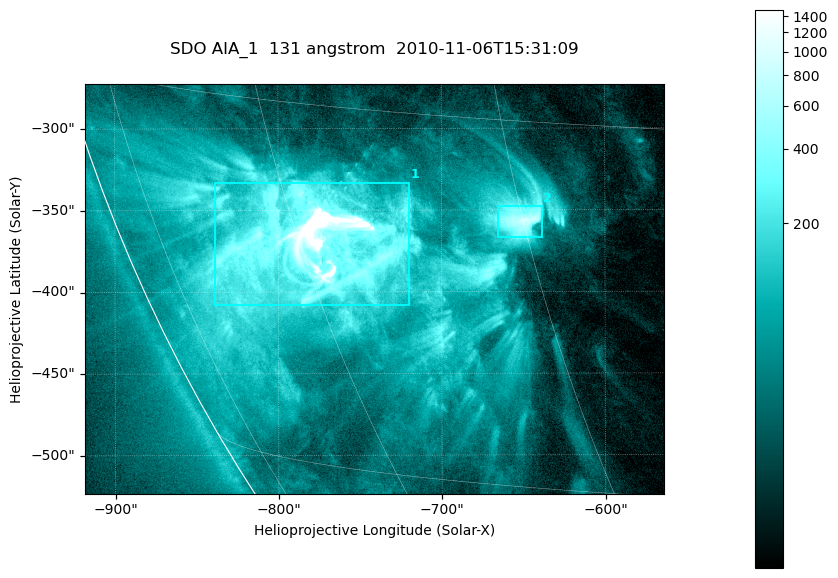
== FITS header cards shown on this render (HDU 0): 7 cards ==
TELESCOP= 'SDO     '           /
INSTRUME= 'AIA_1   '           /
WAVELNTH=                  131 /
WAVEUNIT= 'angstrom'           /
DATE-OBS= '2010-11-06T15:31:09.62' /
CTYPE1  = 'HPLN-TAN'           /
CTYPE2  = 'HPLT-TAN'           /

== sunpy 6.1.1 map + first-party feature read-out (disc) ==
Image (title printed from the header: SDO AIA_1  131 angstrom  2010-11-06T15:31:09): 590 x 417 px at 0.601 arcsec/px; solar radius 968 arcsec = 1612 px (partial field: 2.7% of the solar disc is inside the frame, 89% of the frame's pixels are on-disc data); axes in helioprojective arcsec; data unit not stated in the header (colour bar unlabelled)
Pointing: header CRPIX1/2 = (2045.07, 2040.72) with CRVAL1/2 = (0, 0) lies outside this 590 x 417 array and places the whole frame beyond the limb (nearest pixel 1.35 R_sun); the SolarSoft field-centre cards XCEN/YCEN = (-740.9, -398.3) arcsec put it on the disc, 766 arcsec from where CRPIX/CRVAL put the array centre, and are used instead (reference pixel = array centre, CRVAL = XCEN/YCEN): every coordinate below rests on XCEN/YCEN
Orientation: roll -0.139 deg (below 1 deg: not rotated)
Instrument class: DISC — disc imager (sunpy class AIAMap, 131 A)
Bright regions (active regions / flare kernels): reference = the on-disc median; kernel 5 px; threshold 5 sigma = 259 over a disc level ~52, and >= 1.15x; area >= 246 px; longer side >= 5 px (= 3 arcsec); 2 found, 2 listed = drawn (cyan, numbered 1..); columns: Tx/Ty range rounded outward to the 2 arcsec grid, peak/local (2 s.f.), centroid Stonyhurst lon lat
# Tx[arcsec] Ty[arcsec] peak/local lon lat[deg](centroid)
1 -840..-720 -408..-332 191 -59 -20
2 -666..-638 -368..-346 17 -45 -19
Off-limb structures (1.02-1.3 R_sun): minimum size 123 px: none found